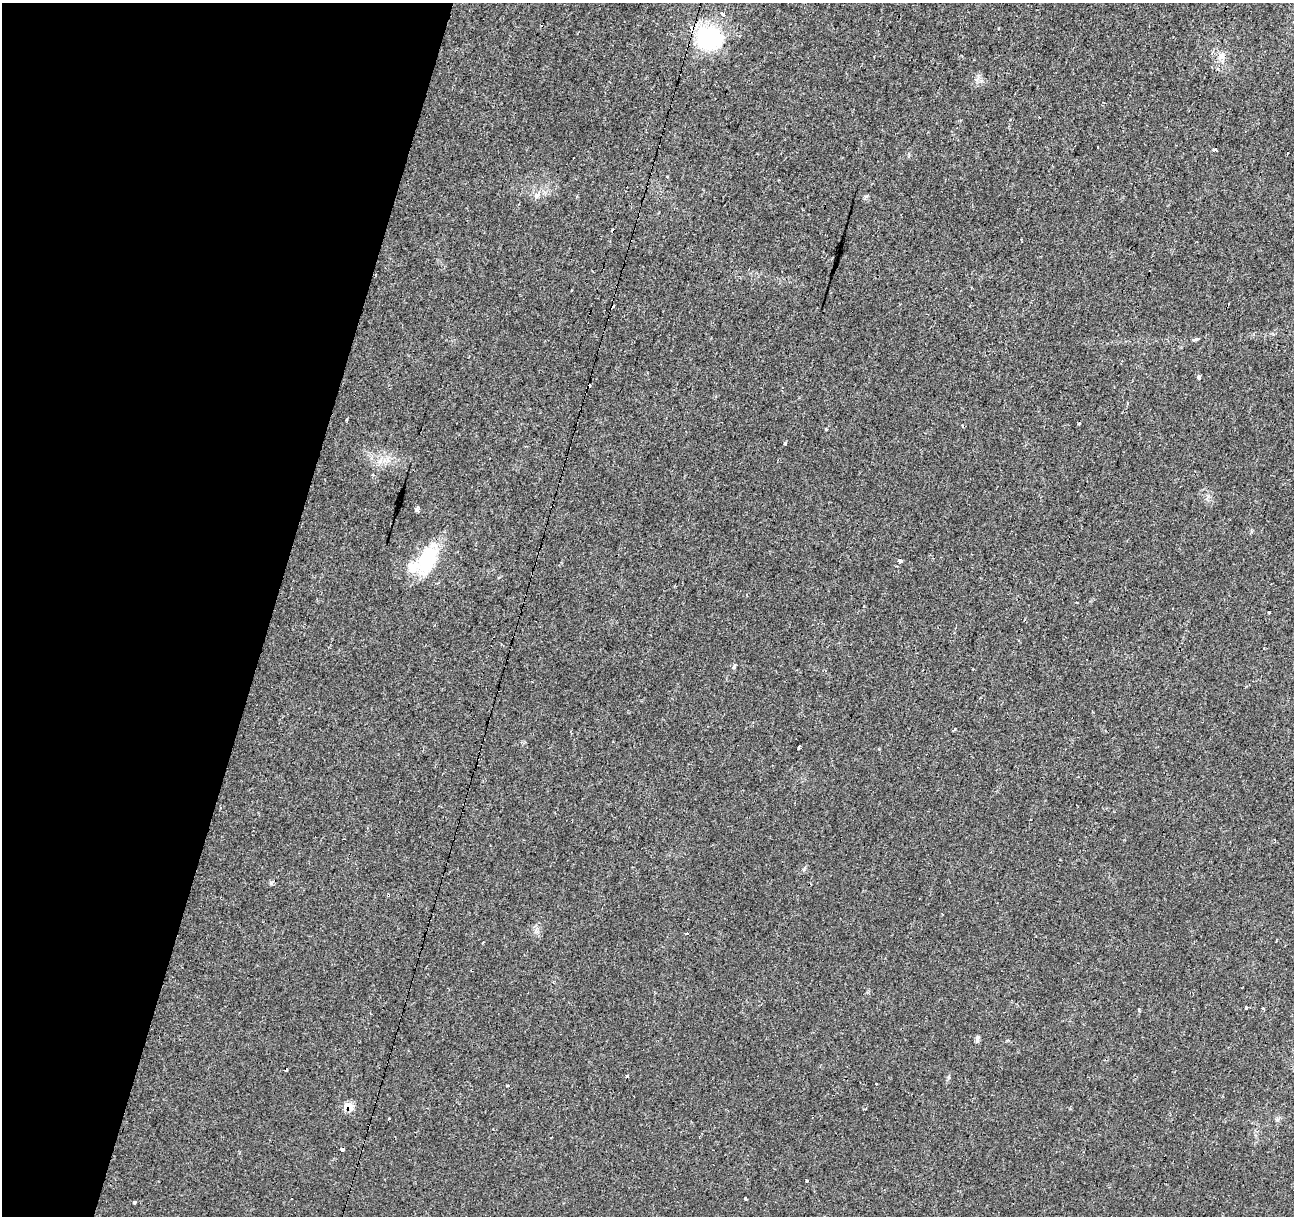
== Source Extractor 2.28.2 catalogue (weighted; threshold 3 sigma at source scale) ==
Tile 9 of 4 x 4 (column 1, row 3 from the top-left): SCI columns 1-1292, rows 1432-2645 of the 5172 x 5351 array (HDU 1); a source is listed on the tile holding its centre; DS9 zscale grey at full resolution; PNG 1296 x 1218 px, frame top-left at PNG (2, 3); no overlay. Shown black and unused: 21% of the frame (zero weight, under 2 of 3 exposures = <1% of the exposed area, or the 3 px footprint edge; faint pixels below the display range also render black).
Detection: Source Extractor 2.28.2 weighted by HDU 2 'WHT'; one run over the whole footprint, this tile lists its part. Background 0.0242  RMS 0.004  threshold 0.0181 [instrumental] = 3 sigma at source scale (4.5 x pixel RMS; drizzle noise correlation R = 1.50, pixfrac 1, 0.0396/0.0396 arcsec/px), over >= 5 px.
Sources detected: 44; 10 cosmic-ray / hot-pixel residue — not listed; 1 inside a brighter listed object's ellipse — not listed separately; the other 33 listed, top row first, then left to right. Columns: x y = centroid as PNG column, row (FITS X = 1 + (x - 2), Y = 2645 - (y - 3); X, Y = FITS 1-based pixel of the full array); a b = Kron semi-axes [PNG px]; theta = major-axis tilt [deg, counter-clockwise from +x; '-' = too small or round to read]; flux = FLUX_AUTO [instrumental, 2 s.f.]
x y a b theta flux
723 14 5 3 - 4.3
709 38 30 27 -28 31
1212 52 5 3 - 0.52
1221 56 12 8 45 2.4
1098 147 2 2 - 0.4
1214 149 4 3 - 13
537 195 7 6 - 1.3
1200 377 3 3 - 48
588 386 3 3 - 6.7
1128 403 4 3 - 0.59
347 419 3 3 - 0.76
1079 424 3 3 - 0.72
826 429 3 3 - 2.3
786 444 3 3 - 1.9
417 510 5 4 - 3.9
428 559 38 18 65 21
899 560 3 3 - 10
1269 612 3 3 - 0.76
734 667 8 4 70 0.63
954 730 3 3 - 3.3
799 747 4 2 - 0.9
1275 841 3 3 - 0.45
388 895 3 3 - 0.95
1246 1008 3 3 - 4
1263 1008 3 3 - 8.2
977 1040 10 5 81 1
876 1084 3 3 - 2.6
508 1086 3 3 - 0.49
348 1106 11 8 -7 4.7
343 1149 4 3 - 4.5
806 1180 3 3 - 2.4
746 1198 3 3 - 1.2
134 1202 3 3 - 1
Overlapping masked pixels (flux is a lower limit): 3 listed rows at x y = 588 386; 388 895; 348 1106
Unlisted compact peaks at least as high as the median listed source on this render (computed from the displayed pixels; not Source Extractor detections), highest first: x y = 1196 339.